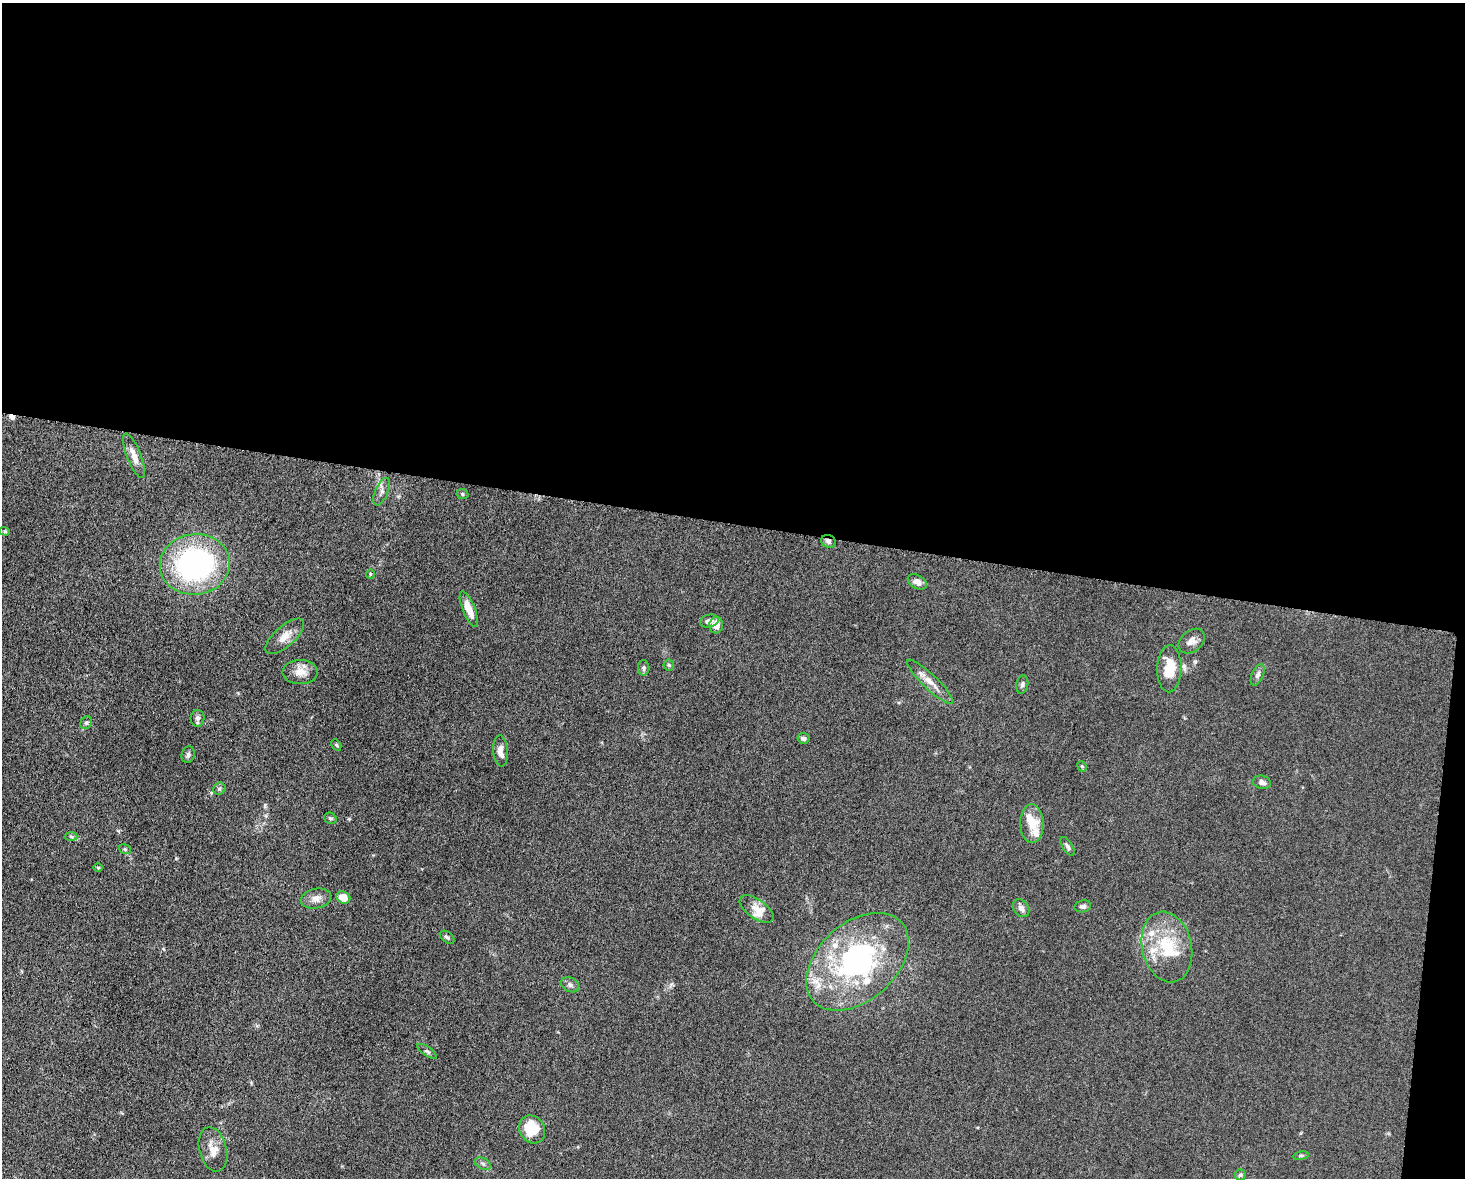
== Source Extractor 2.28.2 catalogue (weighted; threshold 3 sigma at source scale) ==
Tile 3 of 3 x 4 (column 3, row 1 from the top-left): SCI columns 3157-4619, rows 3536-4711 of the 4746 x 4719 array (HDU 1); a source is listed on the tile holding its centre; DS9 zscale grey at full resolution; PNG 1467 x 1180 px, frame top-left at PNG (2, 3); each listed source drawn as its Kron ellipse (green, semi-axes under 4 px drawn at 4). Shown black and unused: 45% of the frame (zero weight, under 5 of 10 exposures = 2% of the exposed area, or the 3 px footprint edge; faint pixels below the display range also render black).
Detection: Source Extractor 2.28.2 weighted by HDU 2 'WHT'; one run over the whole footprint, this tile lists its part. Background 0.0231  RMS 0.0021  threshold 0.00861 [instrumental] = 3 sigma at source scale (4.09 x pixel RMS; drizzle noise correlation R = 1.36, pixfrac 0.8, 0.05/0.05 arcsec/px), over >= 5 px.
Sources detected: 62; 1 inside a brighter object's white glare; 1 cosmic-ray / hot-pixel residue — neither listed nor drawn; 10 inside a brighter listed object's ellipse — not listed separately; the other 50 listed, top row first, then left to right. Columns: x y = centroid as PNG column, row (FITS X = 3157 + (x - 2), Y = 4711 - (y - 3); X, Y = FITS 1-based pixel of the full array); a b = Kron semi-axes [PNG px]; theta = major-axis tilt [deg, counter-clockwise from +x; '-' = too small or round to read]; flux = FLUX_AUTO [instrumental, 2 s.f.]
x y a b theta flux
134 456 24 7 -69 1.9
382 492 14 6 67 0.9
462 494 6 5 - 0.31
5 531 5 4 - 0.28
828 541 7 6 - 0.61
195 564 35 30 6 41
370 574 4 4 - 0.21
917 582 10 6 -30 1.1
469 609 19 6 -68 2.6
709 621 9 6 12 1.2
716 625 8 7 - 1.9
285 636 24 10 41 2.3
1192 641 14 10 39 1.4
669 665 5 5 - 0.28
644 668 8 5 90 0.48
1169 669 23 12 89 5.2
300 672 17 12 0 2.2
1258 675 11 6 66 0.71
930 682 31 7 -44 2.3
1022 685 9 6 79 0.57
198 718 8 7 - 0.62
86 723 7 5 56 0.38
803 738 6 5 - 0.64
336 745 6 4 -60 0.27
500 751 16 7 -86 1.6
188 755 8 6 75 0.55
1082 766 5 4 - 0.26
1262 782 9 6 -15 0.83
219 789 6 6 - 0.46
330 818 6 5 - 0.38
1032 824 19 12 -89 2.7
71 836 6 4 -2 0.34
1068 847 11 5 -56 0.51
125 849 6 4 -22 0.3
98 867 5 3 - 0.21
343 898 7 6 - 2.8
316 899 15 10 12 1.5
1083 906 8 6 12 0.56
1021 908 10 7 -54 0.86
757 909 19 9 -35 2.2
447 937 8 5 -38 0.47
1167 947 36 25 -77 10
857 962 59 38 42 41
570 985 9 7 -28 0.65
427 1051 11 4 -35 0.44
532 1129 15 12 -57 5.8
213 1149 22 13 -75 2.9
1301 1156 8 4 8 0.29
483 1164 8 5 -30 0.49
1240 1175 5 5 - 0.38
Overlapping masked pixels (flux is a lower limit): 1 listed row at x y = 828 541